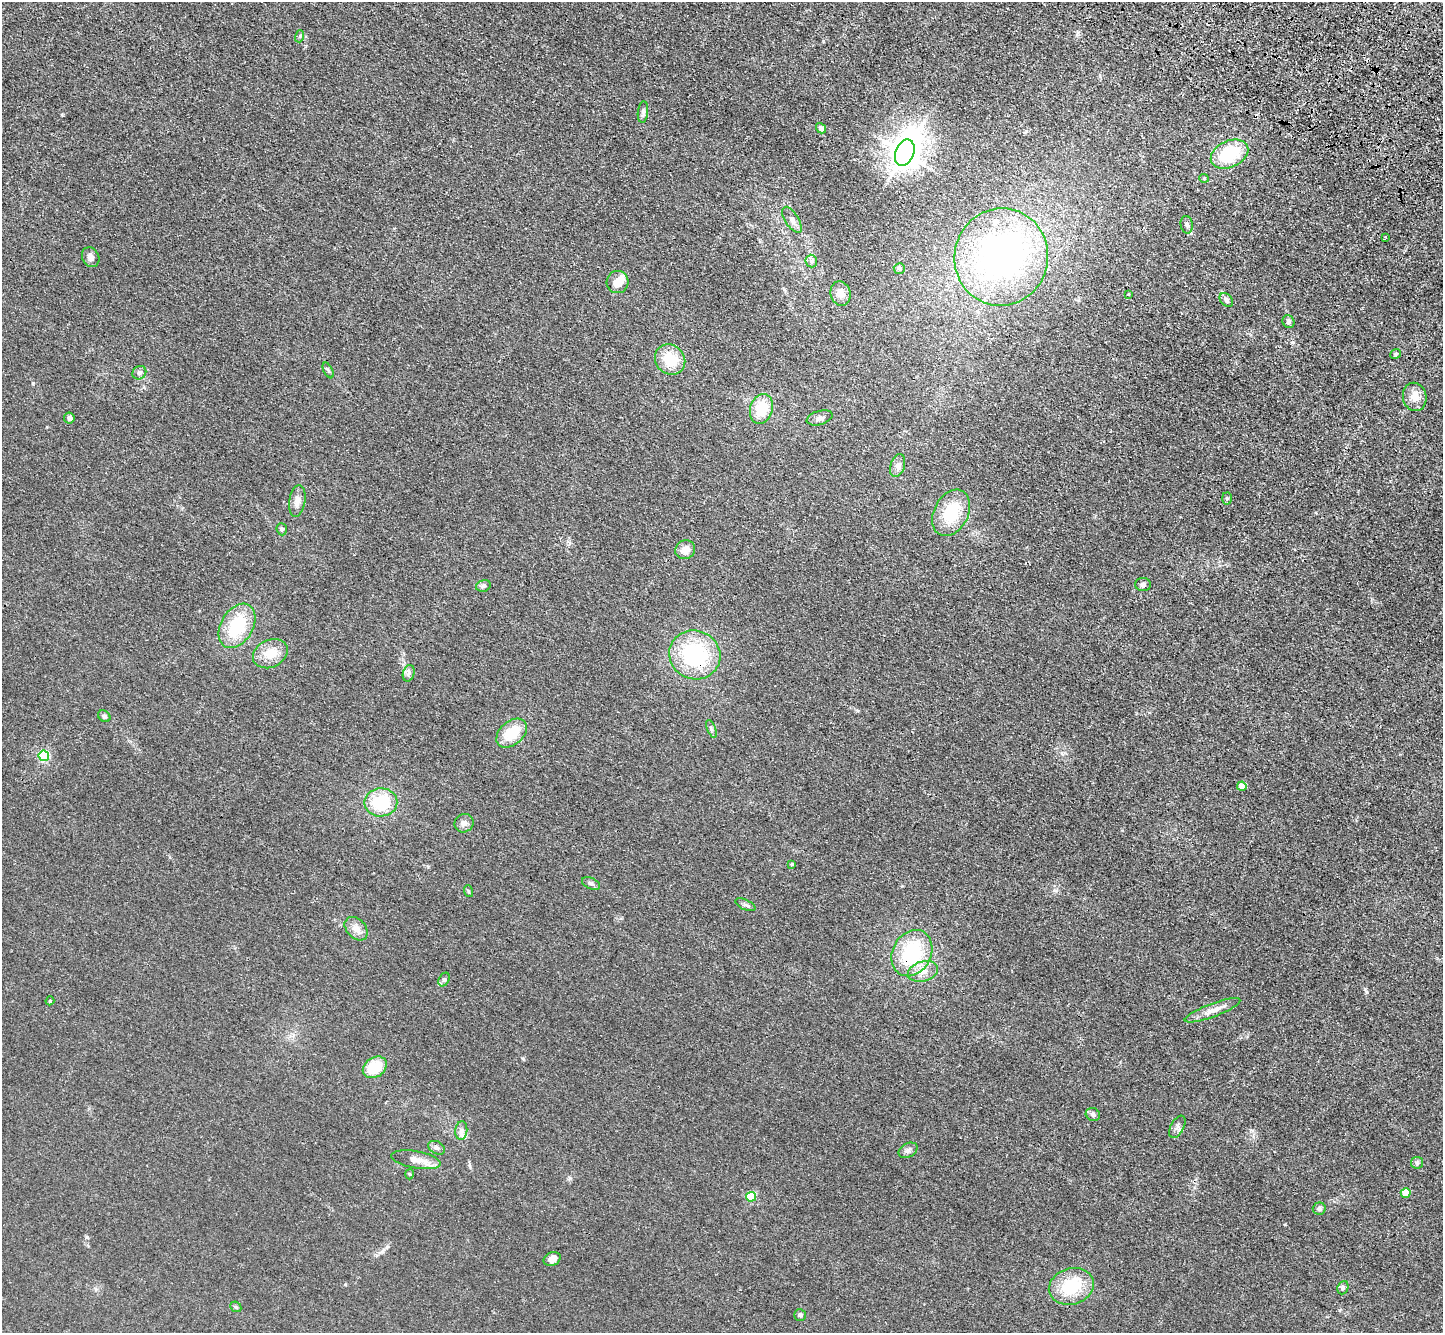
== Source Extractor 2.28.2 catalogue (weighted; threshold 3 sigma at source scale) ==
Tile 10 of 4 x 4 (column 2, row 3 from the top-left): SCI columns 1509-2949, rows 1722-3052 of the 5898 x 5967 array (HDU 1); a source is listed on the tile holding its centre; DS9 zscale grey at full resolution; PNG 1445 x 1335 px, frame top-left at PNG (2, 2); each listed source drawn as its Kron ellipse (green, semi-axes under 4 px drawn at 4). Shown black and unused: <1% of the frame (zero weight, under 3 of 4 exposures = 6% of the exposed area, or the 3 px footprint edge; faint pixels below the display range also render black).
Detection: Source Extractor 2.28.2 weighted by HDU 2 'WHT'; one run over the whole footprint, this tile lists its part. Background 0.0117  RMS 0.0039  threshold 0.0178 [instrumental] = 3 sigma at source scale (4.5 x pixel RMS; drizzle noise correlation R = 1.50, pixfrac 1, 0.05/0.05 arcsec/px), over >= 5 px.
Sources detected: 74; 1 inside a brighter object's white glare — neither listed nor drawn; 1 inside a brighter listed object's ellipse — not listed separately; the other 72 listed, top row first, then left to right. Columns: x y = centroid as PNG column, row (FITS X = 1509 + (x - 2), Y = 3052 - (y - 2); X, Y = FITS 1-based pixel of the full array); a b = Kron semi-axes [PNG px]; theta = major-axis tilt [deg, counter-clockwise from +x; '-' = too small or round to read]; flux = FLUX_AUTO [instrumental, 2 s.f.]
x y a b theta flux
300 36 6 4 73 0.52
643 112 11 5 85 1.1
821 128 5 4 - 1.2
905 153 14 9 68 540
1229 154 20 13 25 18
1204 178 5 4 - 0.44
792 220 15 6 -58 2.1
1187 225 9 6 -80 1.2
1385 237 4 2 - 0.33
91 257 10 8 -63 1.9
1001 257 49 47 78 130
811 261 6 5 - 0.93
899 268 5 5 - 1.1
617 282 11 11 - 3.9
840 293 12 10 -74 2.8
1128 294 4 2 - 0.24
1226 300 8 5 -49 1.3
1288 322 7 6 - 1.1
1395 354 6 4 37 0.48
670 360 16 14 -45 10
328 370 8 4 -63 0.77
139 373 7 6 - 1
1415 397 14 11 -78 3.6
761 409 15 11 72 10
69 418 5 5 - 1.3
820 418 13 7 15 1.5
898 466 12 7 72 1.6
1227 498 6 5 - 0.65
297 501 16 8 81 2.6
951 513 24 17 63 15
282 529 6 5 - 0.75
685 550 10 9 - 3.3
1143 584 8 6 0 0.98
483 586 7 5 14 0.89
237 626 24 16 59 18
270 654 18 13 25 6.5
695 655 26 24 -25 34
409 673 8 5 73 1.1
104 716 7 5 -37 0.91
711 729 9 3 -69 0.69
512 733 17 11 41 10
44 756 5 5 - 38
1242 786 4 4 - 5.6
381 802 16 14 1 17
464 823 10 9 - 1.8
792 864 4 4 - 0.44
591 884 10 5 -25 1.1
468 891 6 3 -71 0.44
745 905 11 5 -24 0.99
356 929 13 9 -47 3.2
912 953 24 19 62 25
923 971 15 10 17 3.9
444 980 7 5 62 0.72
50 1001 4 4 - 0.41
1212 1010 29 6 20 3.8
375 1067 13 9 34 11
1093 1114 7 6 - 1.2
1177 1127 12 6 63 1.6
461 1131 9 6 84 1.4
437 1148 9 6 -29 1.1
908 1150 10 7 28 1.3
416 1160 25 8 -10 4.2
1417 1163 6 6 - 0.78
409 1174 5 3 - 0.39
1406 1193 5 4 - 8.5
751 1197 5 5 - 14
1319 1209 6 6 - 0.95
552 1259 9 6 23 2.4
1071 1286 23 18 16 15
1343 1288 7 5 68 0.79
236 1307 6 4 -42 0.56
800 1315 6 5 - 1.1
Overlapping masked pixels (flux is a lower limit): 2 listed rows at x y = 695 655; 912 953
Unlisted compact peaks at least as high as the median listed source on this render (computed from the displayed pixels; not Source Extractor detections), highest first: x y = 1285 1224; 33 383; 87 1237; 1367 992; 387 1247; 1293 342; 62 115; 570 1178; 523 1059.